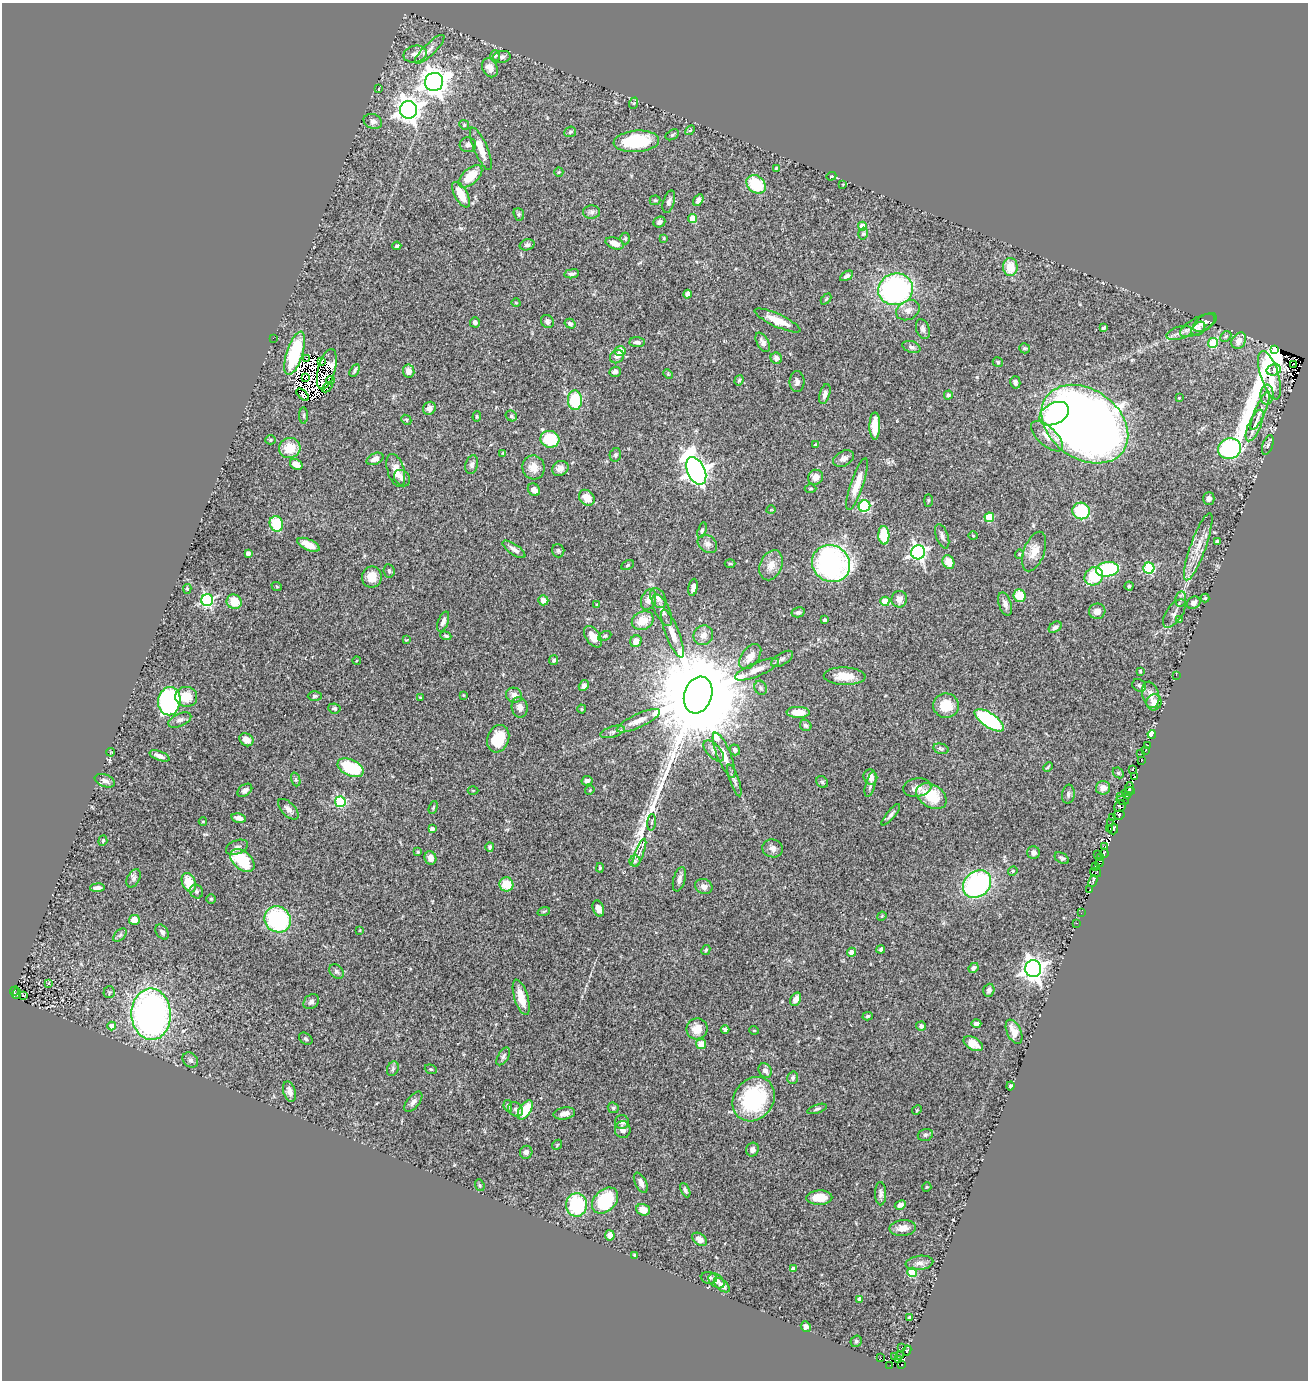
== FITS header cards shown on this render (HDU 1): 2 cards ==
NAXIS1  =                 1306
NAXIS2  =                 1378

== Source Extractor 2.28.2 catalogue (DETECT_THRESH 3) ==
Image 1306 x 1378 px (HDU 1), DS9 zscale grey, 1 PNG px = 1 image px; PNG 1310 x 1382 px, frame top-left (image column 1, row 1378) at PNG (2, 3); each listed source drawn as its Kron ellipse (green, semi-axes under 4 px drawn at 4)
Background 0.396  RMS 0.03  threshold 0.0914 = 3 sigma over >= 5 px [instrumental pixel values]
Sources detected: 415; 22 with non-positive FLUX_AUTO (blend fragments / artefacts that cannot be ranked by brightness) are neither listed nor drawn; the other 393 listed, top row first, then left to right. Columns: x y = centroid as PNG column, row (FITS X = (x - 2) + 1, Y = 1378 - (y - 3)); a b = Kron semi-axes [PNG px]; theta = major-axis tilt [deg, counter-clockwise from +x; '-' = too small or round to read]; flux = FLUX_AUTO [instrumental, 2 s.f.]
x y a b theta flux
430 49 20 6 44 12
415 54 12 8 13 15
495 56 5 5 - 5.3
502 57 9 6 10 5.1
490 68 10 7 -64 16
434 82 9 9 - 2500
378 89 3 2 - 1.5
634 103 6 3 70 2.3
408 110 9 8 - 1800
373 121 9 7 -22 8.5
464 125 5 4 - 2.5
690 130 6 3 44 2.4
570 132 6 5 - 3.9
672 135 7 4 31 3.4
636 141 23 10 5 120
468 145 8 7 - 6.8
481 149 23 6 -67 28
776 168 4 3 - 2
559 172 5 4 - 2.4
470 176 14 7 42 44
831 176 5 3 - 1.7
756 184 10 8 -41 88
843 184 3 2 - 1.3
461 195 14 6 -61 37
655 200 5 5 - 2.5
698 200 6 4 57 8.5
669 202 11 5 73 6.9
592 212 8 6 2 5.9
519 214 6 5 - 3.1
692 218 4 4 - 39
659 222 6 5 - 6.1
862 226 4 4 - 53
863 234 6 4 73 3
664 238 4 3 - 1.8
625 239 6 4 89 3.4
615 243 9 5 -19 18
527 245 7 5 18 4.7
397 246 4 3 - 3.3
1010 267 9 7 87 35
572 274 7 4 10 6.1
847 276 7 4 31 5.7
896 289 17 15 17 460
688 294 4 4 - 11
826 299 6 4 46 2.4
516 303 4 3 - 1.7
908 310 12 9 28 13
777 320 25 6 -24 33
547 321 7 6 - 5.5
475 322 5 5 - 7.5
1205 322 13 7 32 10
570 324 6 4 -31 6.2
1198 326 19 8 28 19
1104 328 4 3 - 3.3
923 329 10 6 -71 7.7
1198 329 8 5 50 5.2
1179 333 13 6 15 12
1226 336 6 4 44 3.6
273 338 2 2 - 25
1239 341 9 6 58 19
637 342 7 5 -3 7.8
763 342 10 5 -60 8.9
1213 343 5 4 - 69
911 347 9 5 -18 6
1024 348 5 5 - 4.1
1274 350 3 3 - 38
620 351 5 5 - 30
295 353 23 8 73 120
617 357 7 6 - 9.6
776 358 6 5 - 9.5
306 359 3 2 - 2.2
321 362 4 3 - 0.57
998 362 5 4 - 2.9
1293 365 3 2 - 12
327 369 21 8 75 14
355 370 7 4 60 4.4
1274 370 7 5 14 15
409 371 6 6 - 14
615 372 5 5 - 6.2
668 374 5 4 - 2.1
1270 375 25 9 -72 120
306 377 3 2 - 1.7
330 380 4 2 - 2.1
739 380 5 4 - 3.1
797 382 10 7 -90 7.6
1015 382 6 5 - 5.9
327 387 6 3 42 5.7
825 394 10 5 74 7.8
303 395 7 4 -44 1.3
948 395 4 4 - 3.7
1267 395 10 6 88 10
1179 398 2 2 - 1.4
575 400 10 7 -89 89
429 408 7 6 - 10
1260 411 21 5 67 15
1054 414 16 10 29 140
304 415 8 4 -90 3.6
511 416 6 5 - 4.1
477 417 5 4 - 2.2
406 420 5 4 - 2.6
1085 424 47 34 -35 2700
1255 425 17 6 66 15
875 426 14 5 90 38
1047 436 20 9 -43 23
550 439 9 8 - 73
271 440 5 4 - 2.9
816 445 3 3 - 4.5
1268 445 10 5 71 4.5
290 448 11 10 - 44
1230 449 11 10 - 360
503 453 4 3 - 1.9
615 455 7 5 78 4.7
375 459 9 5 25 12
844 459 11 7 27 10
296 464 7 5 -32 20
472 465 9 6 74 6.3
533 467 12 11 - 24
560 468 8 7 - 11
396 470 17 8 -73 26
696 471 15 8 -64 1900
815 477 8 7 - 15
402 478 9 7 -46 8.5
857 484 27 6 71 33
810 489 6 4 1 2.8
534 490 7 5 -45 13
587 498 9 7 -46 27
1209 499 6 5 - 7.8
928 500 6 3 90 2.1
864 506 6 5 - 180
771 510 4 3 - 1.4
1081 511 9 8 - 110
989 517 5 4 - 76
276 524 8 6 -73 68
702 530 8 4 73 4
884 535 9 5 -88 67
942 536 13 6 -70 8.1
973 536 5 3 - 1.7
1217 541 3 3 - 4.7
707 544 10 8 -40 11
308 545 12 5 -25 19
1198 547 36 8 70 35
514 549 13 5 -35 10
558 551 7 6 - 4
918 552 7 7 - 620
1034 552 21 10 69 26
248 553 4 4 - 9.2
1019 554 4 4 - 2.2
948 562 7 5 -65 29
730 563 5 3 - 2.2
831 564 20 18 -34 490
628 565 7 4 29 3.1
771 565 16 11 67 23
1149 568 5 5 - 150
1107 569 11 7 7 170
389 571 7 5 -83 4
1094 576 10 8 44 80
372 577 10 10 - 28
1129 586 4 4 - 2.7
277 587 5 3 - 1.6
693 587 9 4 79 10
187 589 5 4 - 2.9
1020 596 6 6 - 47
658 598 11 7 -61 12
1205 598 4 4 - 2.8
899 599 8 7 - 14
1181 599 8 5 80 6.4
207 600 6 6 - 330
543 600 5 5 - 18
649 600 11 7 71 14
885 601 4 4 - 54
234 602 8 7 - 33
1194 603 7 6 - 8.7
1005 604 12 6 -72 11
597 605 4 3 - 2.1
662 610 17 7 -64 13
1097 611 8 8 - 16
798 612 7 5 11 5.3
1174 613 16 8 55 12
1180 619 4 4 - 2.6
825 620 3 3 - 4.7
443 621 10 5 70 8.3
643 621 11 9 24 34
1055 627 7 5 36 6
673 634 26 7 -69 24
703 635 10 9 - 15
446 636 5 4 - 3.6
605 636 7 4 25 3.4
593 637 12 7 -55 23
406 640 3 3 - 1.6
636 641 6 5 - 19
750 656 14 8 52 20
782 659 12 6 31 7.3
357 660 4 3 - 2.1
554 660 5 4 - 4.4
757 669 23 7 22 21
1140 671 3 3 - 2.3
1176 675 2 2 - 81
845 676 21 8 -2 36
1139 685 7 6 - 5.5
584 686 6 4 55 7.7
761 688 7 6 - 4.9
463 695 3 2 - 1.5
514 695 8 7 - 14
698 695 19 14 72 56000
1150 695 13 8 -74 18
315 696 7 4 1 4.2
186 697 11 10 - 32
420 697 4 2 - 1.6
169 701 14 11 82 420
1154 702 8 7 - 11
946 706 13 12 - 37
520 707 10 8 -79 13
334 708 6 5 - 4.3
582 709 4 4 - 2
798 712 11 5 -1 36
180 720 12 6 23 7.4
989 720 17 7 -34 220
638 721 24 6 25 21
806 725 6 5 - 5.1
613 732 12 5 16 6.9
1152 734 4 3 - 31
498 739 14 10 69 55
246 740 7 6 - 19
1148 745 2 2 - 1.5
941 749 8 5 -14 3.7
735 750 5 5 - 5.7
714 751 13 6 -46 9.3
1145 751 3 2 - 5.2
111 752 4 3 - 1.5
1140 754 2 2 - 18
724 755 24 7 -68 23
159 756 10 4 -21 9.8
1141 761 2 2 - 4.1
1048 767 5 2 - 2.3
351 768 14 8 -25 110
1132 770 3 2 - 4.2
1118 773 6 5 - 3.2
870 777 8 6 -65 15
1134 777 3 2 - 11
296 779 7 4 -72 3.7
734 780 17 4 -71 7.6
105 781 10 6 -21 9
587 781 5 4 - 7.2
822 782 6 5 - 3.5
871 784 13 5 74 6.9
917 787 14 9 9 16
1103 788 7 7 - 12
1130 788 6 3 87 83
245 790 8 5 36 7.7
473 790 5 3 - 2.1
590 790 5 4 - 2.2
1128 792 6 3 12 5.3
1068 794 9 6 82 5.4
1127 795 3 3 - 53
931 796 16 11 -32 59
1121 797 3 2 - 6.6
1123 800 6 2 -15 10
340 802 5 5 - 160
1120 806 6 5 - 48
433 807 7 4 70 2.7
288 809 13 6 -45 10
891 815 13 4 50 6.1
1119 815 5 4 - 91
1112 817 3 2 - 24
239 818 7 4 -11 10
203 822 4 3 - 1.6
652 822 8 3 84 3.3
1110 823 4 2 - 5.9
1110 828 2 2 - 13
432 829 4 4 - 11
1113 829 5 5 - 31
103 841 5 4 - 2.6
1104 846 4 3 - 17
237 847 11 7 22 8.3
490 847 5 4 - 3.8
773 848 10 9 - 11
418 852 3 3 - 2.3
639 853 15 2 69 4.9
1034 853 6 6 - 7.3
1104 853 5 3 - 36
1097 854 2 2 - 5.7
430 858 7 5 -70 13
1062 858 8 5 -30 4.5
1100 858 3 3 - 28
242 861 14 8 -42 110
635 861 5 5 - 3.7
1100 862 4 3 - 40
1095 866 3 2 - 14
600 868 5 4 - 2.7
1013 871 5 4 - 2.3
1095 872 6 4 -14 53
134 878 10 6 62 6
679 879 12 6 75 8.9
1093 881 6 3 65 39
189 883 10 6 -68 46
506 884 7 7 - 41
977 884 15 12 42 330
704 886 9 7 -25 10
97 888 7 3 4 8.3
1090 890 3 3 - 12
196 891 7 6 - 5.8
211 899 5 4 - 2.5
598 909 8 5 -70 13
544 911 6 4 19 2.9
1081 913 2 2 - 3.1
882 916 5 4 - 1.8
278 919 13 12 - 230
134 920 5 5 - 23
1077 923 2 2 - 5.6
360 930 4 2 - 1.4
162 932 8 5 -55 6.9
120 935 8 5 45 4.4
881 949 4 3 - 3.6
706 950 5 4 - 3.4
851 952 4 4 - 13
973 968 5 4 - 6
1033 969 8 8 - 1600
336 971 8 6 -44 5.6
48 984 3 3 - 21
989 990 6 5 - 6.5
14 991 5 2 - 3
109 992 6 5 - 3
16 994 5 3 - 15
23 995 4 2 - 1.1
521 997 18 7 -73 31
796 999 7 5 62 12
311 1002 8 6 42 6.8
151 1014 25 19 -88 780
868 1016 5 4 - 2.7
976 1024 5 4 - 6.1
112 1026 4 4 - 21
921 1026 5 4 - 7.1
697 1029 11 10 - 24
725 1030 4 4 - 6.2
754 1030 5 3 - 1.6
1014 1032 13 7 -65 28
306 1039 7 5 -36 4.6
701 1044 5 5 - 24
973 1044 10 6 -30 21
503 1056 10 5 58 5.4
190 1060 8 6 -44 6.1
393 1069 8 5 70 4.9
431 1069 6 4 -20 3.1
765 1071 7 6 - 9.5
793 1078 6 5 - 5.8
1010 1086 4 3 - 3.1
289 1092 10 6 -72 11
754 1099 23 19 53 200
413 1102 12 6 51 8.7
508 1106 6 4 -79 3.3
613 1108 6 5 - 3.1
516 1109 8 6 -39 6
817 1109 10 4 19 4.6
525 1110 11 6 57 54
917 1110 5 4 - 2
564 1113 11 6 9 13
622 1122 7 7 - 7.3
623 1130 8 8 - 8.2
925 1135 8 5 16 4.5
557 1145 5 4 - 2.8
752 1150 7 6 - 8.3
526 1152 6 6 - 8
641 1183 11 5 -63 12
480 1185 6 4 -68 2.9
927 1187 5 4 - 2
685 1190 8 4 -64 5.3
881 1194 11 5 -89 7.4
819 1198 13 7 2 40
605 1200 15 10 46 140
577 1205 11 10 - 150
900 1205 6 4 27 8.3
643 1210 7 5 -18 23
903 1228 13 8 6 21
610 1235 5 4 - 18
699 1239 8 5 -37 15
634 1255 4 3 - 2.6
919 1263 14 7 7 12
794 1269 4 4 - 16
912 1272 4 4 - 90
709 1278 8 6 -7 6.1
716 1281 9 6 -40 9.9
722 1285 9 5 -41 12
860 1299 4 4 - 13
909 1317 3 2 - 2.5
806 1326 5 5 - 6.6
856 1341 6 5 - 4.1
902 1347 2 2 - 4
907 1350 5 3 - 27
900 1355 3 2 - 4.1
894 1357 4 2 - 9.4
881 1358 2 2 - 1.2
899 1359 4 2 - 15
890 1365 3 2 - 0.78
902 1365 2 2 - 3.6
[22 non-positive-flux detections neither listed nor drawn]